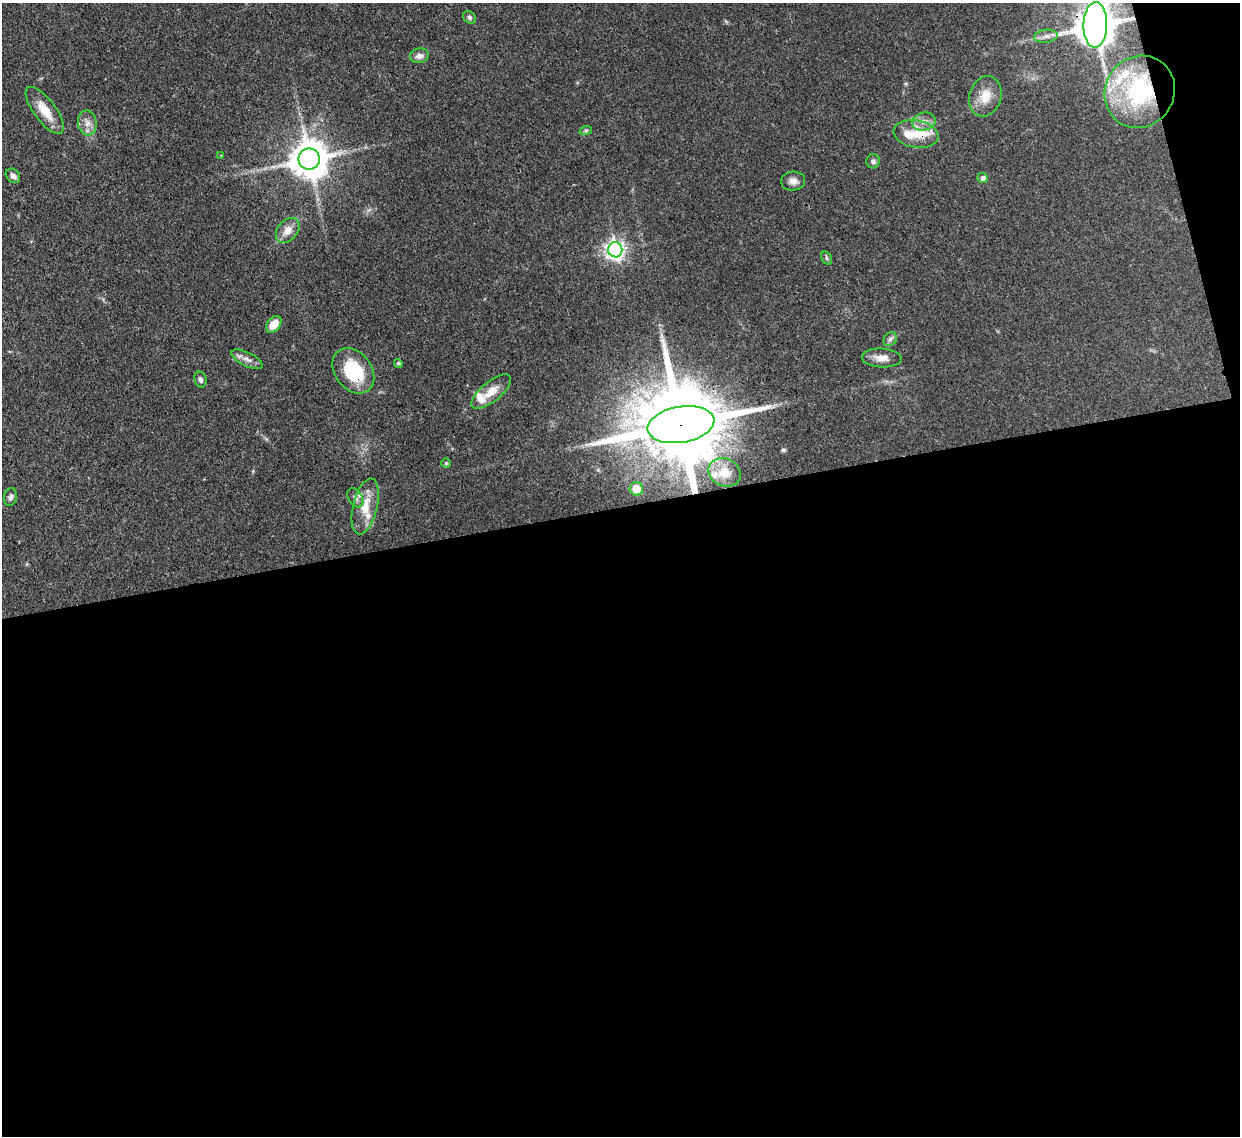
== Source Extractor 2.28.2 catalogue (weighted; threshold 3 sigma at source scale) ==
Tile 16 of 4 x 4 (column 4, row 4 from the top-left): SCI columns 3792-5029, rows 219-1352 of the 5102 x 5088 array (HDU 1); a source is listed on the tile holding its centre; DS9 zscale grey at full resolution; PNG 1242 x 1138 px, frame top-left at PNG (2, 3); each listed source drawn as its Kron ellipse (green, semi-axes under 4 px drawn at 4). Shown black and unused: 57% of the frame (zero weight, under 3 of 4 exposures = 9% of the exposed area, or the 3 px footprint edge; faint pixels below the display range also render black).
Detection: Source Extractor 2.28.2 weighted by HDU 2 'WHT'; one run over the whole footprint, this tile lists its part. Background 0.115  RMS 0.0049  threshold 0.022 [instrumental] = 3 sigma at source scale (4.5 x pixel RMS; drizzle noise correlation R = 1.50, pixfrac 1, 0.05/0.05 arcsec/px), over >= 5 px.
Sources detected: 44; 9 inside a brighter listed object's ellipse — not listed separately; the other 35 listed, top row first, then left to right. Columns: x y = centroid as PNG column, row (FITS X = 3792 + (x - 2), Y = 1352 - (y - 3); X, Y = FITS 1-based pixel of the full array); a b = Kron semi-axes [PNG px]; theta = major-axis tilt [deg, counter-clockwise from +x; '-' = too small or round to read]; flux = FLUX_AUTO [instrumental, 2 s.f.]
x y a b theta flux
469 17 7 5 -47 1.2
1095 25 23 12 89 1800
1046 36 12 6 7 2.6
419 56 9 7 8 2.9
1140 92 37 34 55 48
985 96 21 15 73 9.1
45 110 28 11 -53 10
924 122 11 9 12 3.6
87 123 12 9 -81 3.8
586 130 6 4 19 0.75
916 134 22 13 -10 9.1
221 155 3 3 - 0.45
309 159 11 10 - 1400
873 161 7 6 - 1.4
13 176 8 6 -47 1.8
983 178 5 5 - 2.1
793 181 12 9 6 3.1
288 230 14 10 50 5.1
615 250 7 7 - 240
827 258 7 5 -60 0.76
274 324 9 6 51 7
890 339 7 6 - 1.4
882 358 20 9 -3 4.7
247 359 17 7 -26 3.3
398 363 4 4 - 0.87
353 371 25 18 -53 27
200 380 8 6 -72 1.6
491 392 24 10 39 7.7
681 425 34 18 9 9800
446 463 5 5 - 0.7
724 472 16 13 -23 6.9
636 489 7 6 - 6.1
10 497 9 6 76 1.6
355 498 10 6 -58 2
365 506 28 12 76 11
Overlapping masked pixels (flux is a lower limit): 4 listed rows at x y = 1095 25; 1140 92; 353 371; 681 425
Isophote crosses this tile's border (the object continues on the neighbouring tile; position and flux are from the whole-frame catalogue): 1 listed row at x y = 1095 25